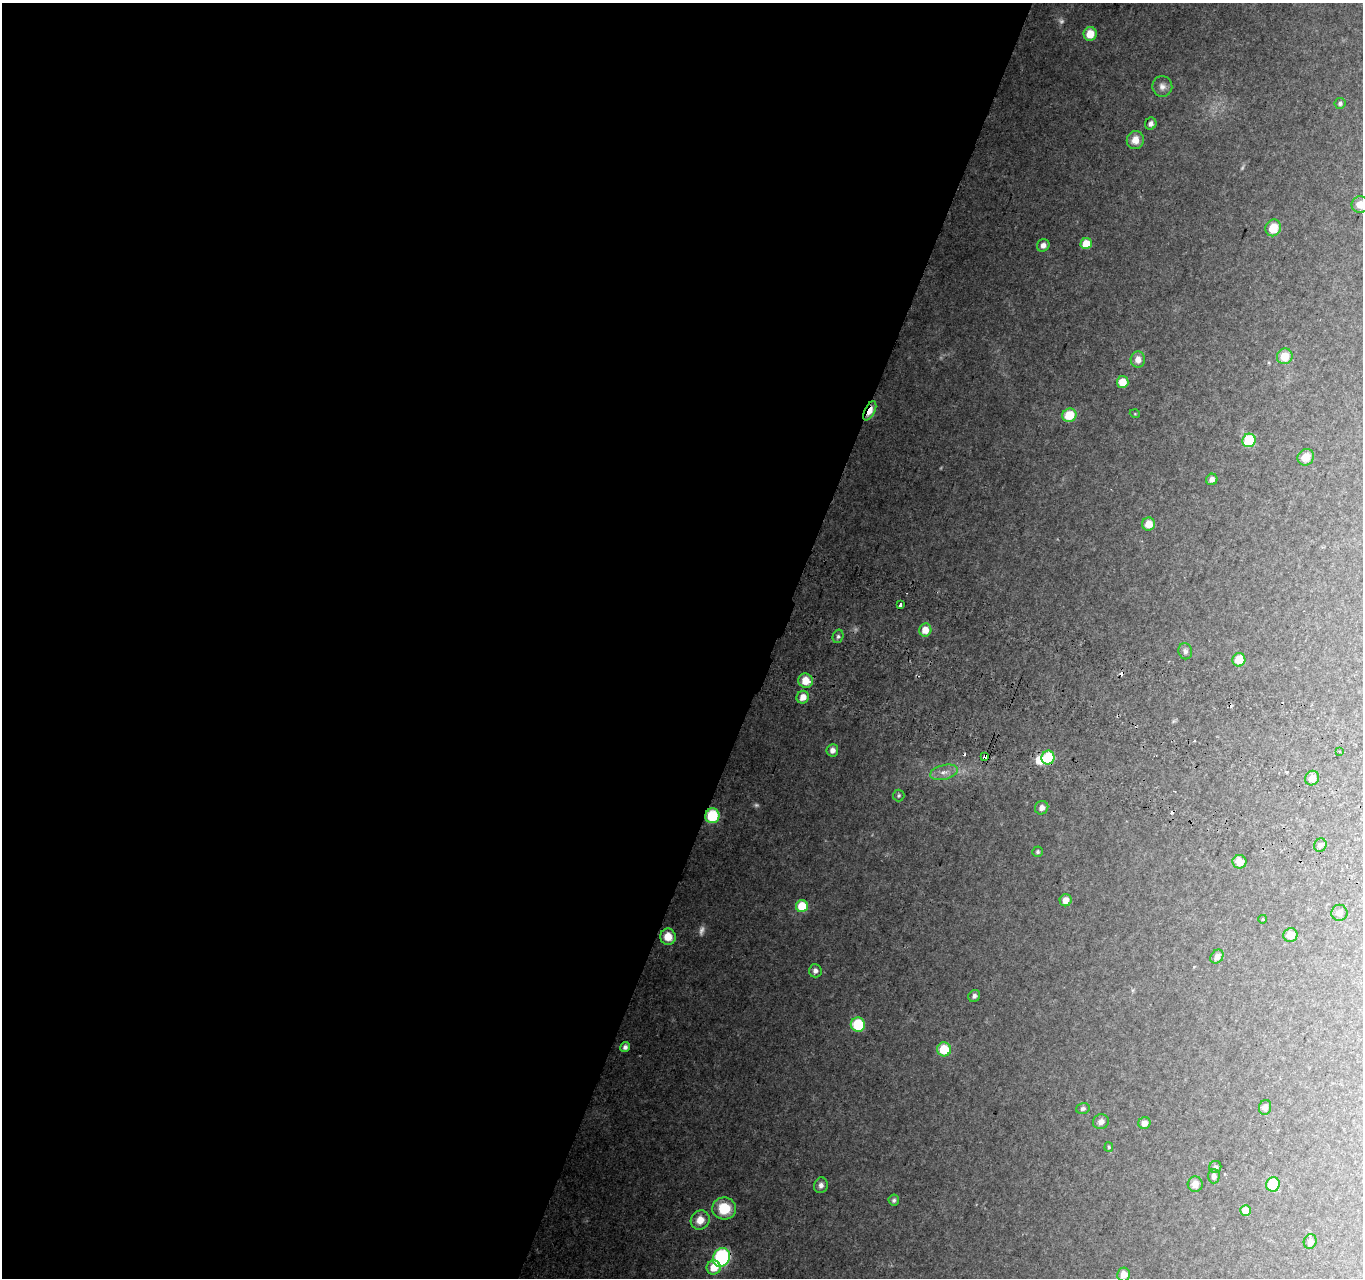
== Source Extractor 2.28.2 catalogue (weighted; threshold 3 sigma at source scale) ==
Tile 5 of 4 x 4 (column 1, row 2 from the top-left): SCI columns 27-1387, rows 2829-4104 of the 5501 x 5715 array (HDU 1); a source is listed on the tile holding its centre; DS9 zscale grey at full resolution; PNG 1365 x 1280 px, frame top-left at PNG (2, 3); each listed source drawn as its Kron ellipse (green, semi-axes under 4 px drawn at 4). Shown black and unused: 57% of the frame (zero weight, under 2 of 3 exposures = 3% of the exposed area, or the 3 px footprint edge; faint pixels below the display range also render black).
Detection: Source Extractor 2.28.2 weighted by HDU 2 'WHT'; one run over the whole footprint, this tile lists its part. Background 0.176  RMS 0.013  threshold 0.0572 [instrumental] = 3 sigma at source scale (4.5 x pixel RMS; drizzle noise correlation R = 1.50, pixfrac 1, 0.0396/0.0396 arcsec/px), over >= 5 px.
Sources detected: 79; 4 too faint to see at this stretch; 1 inside a brighter object's white glare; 5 cosmic-ray / hot-pixel residue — neither listed nor drawn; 1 inside a brighter listed object's ellipse — not listed separately; the other 68 listed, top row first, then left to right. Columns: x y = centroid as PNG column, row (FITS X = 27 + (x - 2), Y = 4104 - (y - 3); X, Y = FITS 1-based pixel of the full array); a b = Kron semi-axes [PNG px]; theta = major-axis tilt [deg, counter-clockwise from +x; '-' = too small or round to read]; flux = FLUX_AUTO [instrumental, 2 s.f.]
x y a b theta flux
1090 34 7 6 - 21
1162 86 10 10 - 6.5
1340 103 5 5 - 2.8
1151 124 6 5 - 4.9
1135 140 9 8 - 14
1360 205 8 8 - 13
1273 228 8 7 - 22
1086 244 5 5 - 29
1043 245 6 6 - 6.6
1285 356 8 7 - 22
1138 359 8 7 - 9.5
1123 382 6 6 - 21
870 411 10 5 62 21
1135 414 5 3 - 0.97
1069 415 7 6 - 31
1249 440 7 6 - 50
1306 457 8 8 - 11
1212 479 6 5 - 6.5
1148 524 6 6 - 15
900 605 4 3 - 8.5
925 630 6 6 - 16
838 636 7 5 74 2.9
1185 651 8 7 - 3.5
1239 660 7 6 - 22
805 681 7 7 - 21
803 697 6 6 - 13
832 750 6 6 - 7.2
1339 751 3 3 - 2.1
985 757 4 3 - 44
1048 758 7 6 - 49
944 772 14 7 13 8.9
1312 778 7 7 - 11
899 795 6 5 - 2.1
1042 808 7 6 - 6.3
712 816 7 7 - 59
1320 845 7 6 - 3.7
1038 852 5 5 - 2.2
1239 862 7 6 - 13
1066 900 6 6 - 10
802 906 6 6 - 36
1339 913 8 8 - 5.7
1263 919 4 3 - 0.87
1290 935 7 7 - 13
668 937 8 7 - 17
1217 957 7 6 - 6.3
815 971 7 6 - 4.9
974 996 6 5 - 3.9
858 1025 7 7 - 53
625 1047 5 4 - 4.2
944 1049 7 7 - 35
1265 1107 7 6 - 5.9
1083 1109 7 5 16 2.9
1101 1122 8 7 - 6.1
1144 1123 6 6 - 8.3
1109 1147 5 4 - 1.5
1215 1167 6 6 - 2.9
1214 1176 7 6 - 4.9
1195 1184 8 7 - 7.8
1273 1184 7 7 - 44
821 1185 8 6 74 5.8
894 1200 5 5 - 2.7
724 1208 12 11 - 37
1246 1210 5 5 - 17
700 1220 10 9 - 16
1310 1242 7 6 - 6
721 1257 9 8 - 150
714 1267 7 7 - 21
1124 1275 7 6 - 13
Overlapping masked pixels (flux is a lower limit): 4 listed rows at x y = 870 411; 985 757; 712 816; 721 1257
Isophote crosses this tile's border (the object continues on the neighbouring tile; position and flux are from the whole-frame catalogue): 1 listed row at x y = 1360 205